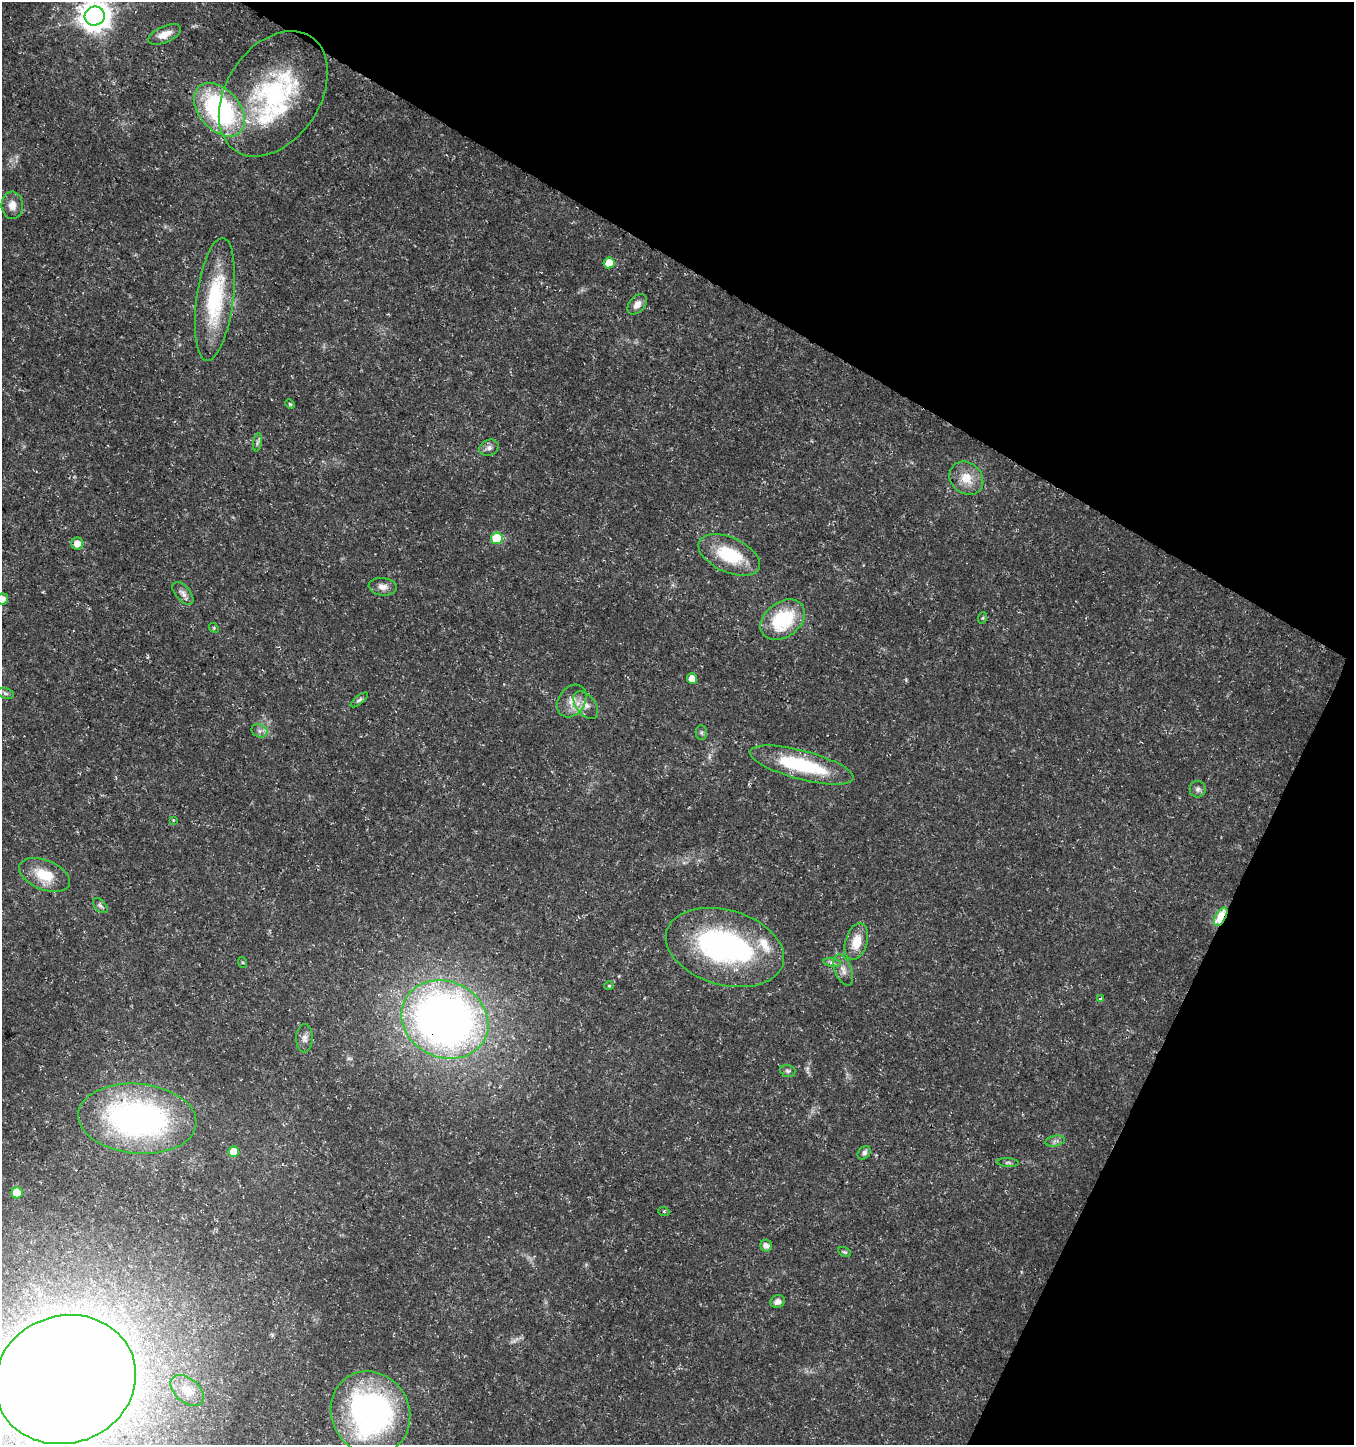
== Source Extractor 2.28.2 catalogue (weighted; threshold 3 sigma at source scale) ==
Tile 8 of 4 x 4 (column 4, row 2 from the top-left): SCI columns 4256-5607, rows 2895-4337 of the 5872 x 5780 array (HDU 1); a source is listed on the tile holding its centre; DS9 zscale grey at full resolution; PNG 1356 x 1447 px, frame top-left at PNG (2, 2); each listed source drawn as its Kron ellipse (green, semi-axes under 4 px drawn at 4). Shown black and unused: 27% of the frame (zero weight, under 3 of 5 exposures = <1% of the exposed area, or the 3 px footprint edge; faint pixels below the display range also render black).
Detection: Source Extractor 2.28.2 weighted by HDU 2 'WHT'; one run over the whole footprint, this tile lists its part. Background 0.0108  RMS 0.0022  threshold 0.0101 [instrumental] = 3 sigma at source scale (4.5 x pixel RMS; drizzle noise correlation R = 1.50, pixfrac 1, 0.0396/0.0396 arcsec/px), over >= 5 px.
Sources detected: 62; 1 too faint to see at this stretch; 1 inside a brighter object's white glare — neither listed nor drawn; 3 inside a brighter listed object's ellipse — not listed separately; the other 57 listed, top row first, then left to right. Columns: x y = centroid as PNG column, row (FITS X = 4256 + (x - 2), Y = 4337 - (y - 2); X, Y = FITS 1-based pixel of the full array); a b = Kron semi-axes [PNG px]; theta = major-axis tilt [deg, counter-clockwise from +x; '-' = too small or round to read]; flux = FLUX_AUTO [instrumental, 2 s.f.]
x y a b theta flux
95 16 10 9 - 330
165 34 17 8 24 2.5
273 94 69 47 57 38
219 110 31 20 -48 39
12 205 13 10 -87 2
609 263 5 5 - 3.7
215 299 62 18 82 19
637 304 12 7 49 1.6
290 404 5 4 - 0.34
257 442 9 4 80 0.52
489 448 10 8 21 1.1
966 478 18 15 -43 4.1
497 538 6 5 - 11
77 544 6 6 - 1.9
729 555 33 17 -24 12
383 587 14 8 -6 1.5
183 593 14 7 -50 1.1
2 599 5 5 - 1.5
982 618 6 3 70 0.27
783 620 24 17 37 15
214 628 5 4 - 0.26
692 678 5 5 - 2.7
5 693 8 5 -19 0.5
359 700 10 4 39 0.48
572 701 17 13 56 2.9
586 705 16 9 -52 2.1
259 731 8 6 -21 0.85
701 732 7 5 90 0.43
802 765 53 14 -15 18
1198 789 8 8 - 0.79
173 820 4 3 - 0.2
44 875 27 14 -22 6.4
100 906 9 5 -45 0.62
1221 917 10 5 62 19
856 942 19 11 73 4.4
725 947 60 37 -16 48
242 962 5 3 - 0.24
832 963 9 4 -9 0.58
843 970 16 8 -69 1.7
609 986 5 4 - 0.24
1100 999 4 2 - 0.14
445 1020 45 38 -26 150
304 1038 14 8 88 1.3
788 1071 8 5 -16 0.54
137 1119 59 35 -5 71
1055 1141 10 5 11 0.69
233 1152 5 5 - 3.6
864 1153 7 5 52 0.67
1008 1162 11 4 -4 0.48
17 1193 5 5 - 6.1
664 1212 5 3 - 0.25
766 1246 6 5 - 1.3
844 1252 7 4 -25 0.34
778 1302 7 6 - 1.1
65 1380 71 63 20 1200
187 1390 19 12 -40 3.1
370 1413 42 38 -59 68
Overlapping masked pixels (flux is a lower limit): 2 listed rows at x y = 1221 917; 445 1020
Isophote crosses this tile's border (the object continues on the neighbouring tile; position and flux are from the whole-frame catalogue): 3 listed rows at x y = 95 16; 2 599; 65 1380